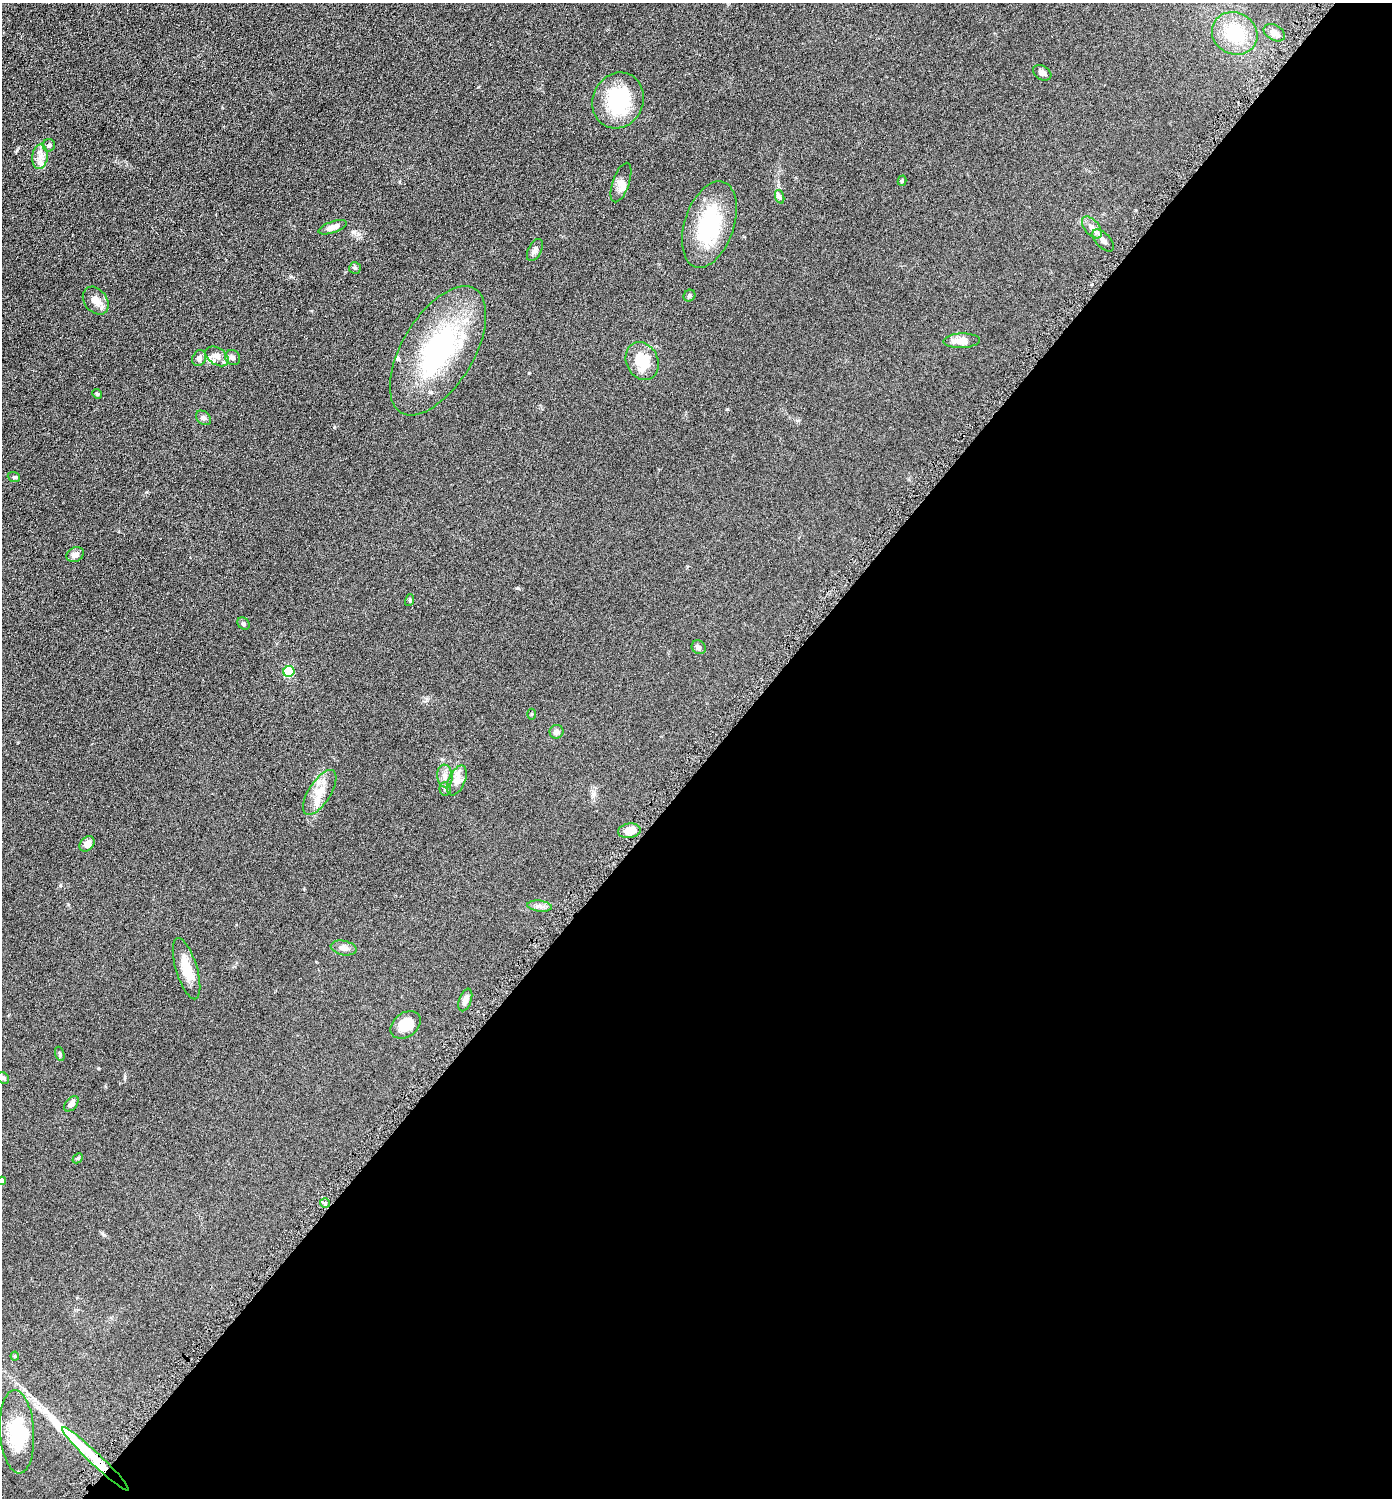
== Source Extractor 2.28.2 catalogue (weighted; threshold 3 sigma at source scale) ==
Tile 12 of 4 x 4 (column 4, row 3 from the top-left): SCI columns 4320-5709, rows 1505-3000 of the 6003 x 6002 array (HDU 1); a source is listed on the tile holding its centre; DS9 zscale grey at full resolution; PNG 1394 x 1500 px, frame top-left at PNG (2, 3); each listed source drawn as its Kron ellipse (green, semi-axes under 4 px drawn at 4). Shown black and unused: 49% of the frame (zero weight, under 4 of 8 exposures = <1% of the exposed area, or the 3 px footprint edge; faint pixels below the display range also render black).
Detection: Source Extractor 2.28.2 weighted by HDU 2 'WHT'; one run over the whole footprint, this tile lists its part. Background 0.0917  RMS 0.0078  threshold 0.0321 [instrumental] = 3 sigma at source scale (4.09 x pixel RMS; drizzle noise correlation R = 1.36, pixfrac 0.8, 0.05/0.05 arcsec/px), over >= 5 px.
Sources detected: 60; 2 inside a brighter object's white glare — neither listed nor drawn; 5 inside a brighter listed object's ellipse — not listed separately; the other 53 listed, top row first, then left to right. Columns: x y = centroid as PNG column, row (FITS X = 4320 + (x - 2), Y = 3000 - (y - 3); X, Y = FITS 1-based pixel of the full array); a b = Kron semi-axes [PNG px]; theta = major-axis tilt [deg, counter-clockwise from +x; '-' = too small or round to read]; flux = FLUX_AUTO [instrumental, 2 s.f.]
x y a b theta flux
1235 33 23 20 -29 29
1274 33 11 7 -29 4.6
1042 73 10 7 -32 2.6
618 100 28 25 65 49
49 145 6 6 - 1.6
40 157 12 7 85 4.8
902 181 5 4 - 0.89
621 182 21 8 71 4.4
780 197 7 4 -71 1.3
709 224 45 24 71 50
333 227 15 5 20 5.2
1092 227 13 7 -50 3.9
1103 240 13 7 -47 3.1
535 250 12 6 63 2.9
355 268 6 6 - 1.2
689 296 6 5 - 1.2
96 301 15 11 -53 6.7
962 341 18 7 2 8.6
438 351 72 36 59 110
217 356 13 8 -33 4.1
233 357 8 7 - 1.9
199 358 8 6 62 2.1
642 361 19 16 -64 22
97 394 5 4 - 0.86
203 418 8 6 -41 1.7
14 477 6 5 - 0.96
75 555 9 7 27 3.4
410 600 6 3 73 0.75
244 623 7 5 -46 1.5
699 647 7 6 - 2.2
289 672 5 5 - 46
532 714 5 3 - 0.64
556 732 7 6 - 2.7
445 776 11 7 -85 3.8
457 780 16 8 65 4.7
445 789 6 5 - 1.5
320 792 26 11 57 11
629 831 11 7 8 8.7
87 844 8 6 50 4.4
539 906 12 5 -7 2.7
344 948 13 7 -12 4.4
186 969 32 10 -73 14
465 1000 12 6 70 4.1
406 1025 16 12 37 12
60 1054 7 4 -71 1.1
3 1078 6 5 - 1.2
71 1104 9 5 47 3.6
78 1158 6 4 44 0.8
2 1181 4 4 - 4.5
325 1203 5 5 - 1.2
15 1356 4 4 - 0.69
17 1432 42 17 -86 33
95 1459 45 6 -44 42
Overlapping masked pixels (flux is a lower limit): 1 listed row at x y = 95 1459
Isophote crosses this tile's border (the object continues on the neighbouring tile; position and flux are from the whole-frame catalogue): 1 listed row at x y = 2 1181
Unlisted compact peaks at least as high as the median listed source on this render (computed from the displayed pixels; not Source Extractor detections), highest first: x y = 17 150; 60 885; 727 409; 529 373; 125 1077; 98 1068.